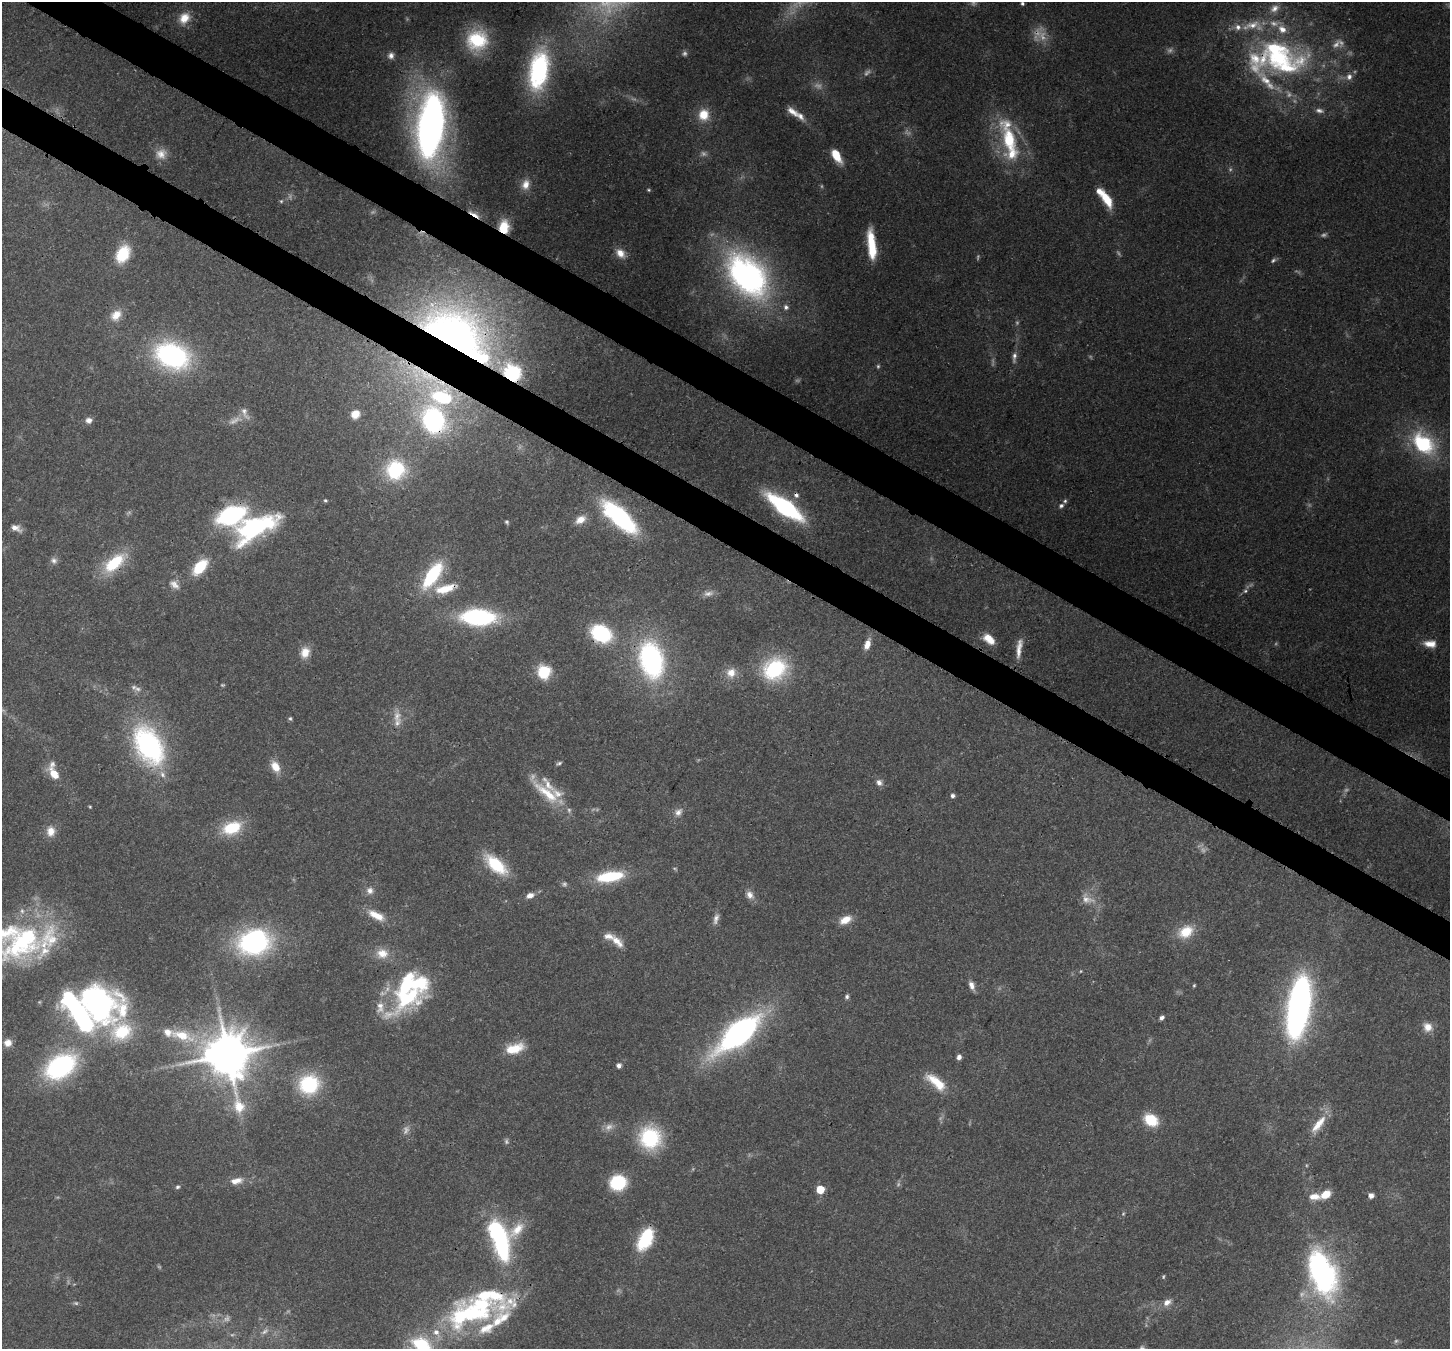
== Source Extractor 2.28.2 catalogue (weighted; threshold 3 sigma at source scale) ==
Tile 11 of 4 x 4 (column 3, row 3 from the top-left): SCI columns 2973-4420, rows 1710-3056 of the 5939 x 6045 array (HDU 1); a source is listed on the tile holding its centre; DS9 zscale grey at full resolution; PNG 1452 x 1351 px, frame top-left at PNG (2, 2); no overlay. Shown black and unused: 6% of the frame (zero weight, under 3 of 4 exposures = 8% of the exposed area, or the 3 px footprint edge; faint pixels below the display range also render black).
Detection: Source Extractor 2.28.2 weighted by HDU 2 'WHT'; one run over the whole footprint, this tile lists its part. Background 0.0922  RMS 0.0037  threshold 0.0165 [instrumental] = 3 sigma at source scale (4.5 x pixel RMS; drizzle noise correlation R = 1.50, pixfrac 1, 0.0396/0.0396 arcsec/px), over >= 5 px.
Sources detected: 212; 46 too faint to see at this stretch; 2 inside a brighter object's white glare — not listed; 33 inside a brighter listed object's ellipse — not listed separately; the other 131 listed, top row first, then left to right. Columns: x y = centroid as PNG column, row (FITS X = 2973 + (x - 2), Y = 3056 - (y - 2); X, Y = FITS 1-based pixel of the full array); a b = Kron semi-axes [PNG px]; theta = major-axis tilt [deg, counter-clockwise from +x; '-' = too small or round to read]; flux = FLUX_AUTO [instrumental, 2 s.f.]
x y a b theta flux
1022 3 4 4 - 0.76
1275 8 15 10 39 3.7
184 18 15 12 51 5.8
477 40 23 21 16 25
1277 54 80 43 -17 87
391 56 9 8 - 2
539 70 49 23 81 49
1319 111 13 7 -9 1.9
793 112 18 8 -37 3.7
704 115 13 12 - 8
431 126 51 21 84 220
1009 140 43 19 -74 26
161 154 15 14 - 4.3
836 155 13 7 -59 9.5
525 185 15 11 75 4.1
648 190 5 4 - 0.5
1107 199 21 8 -58 9.2
281 201 5 5 - 0.63
474 214 18 4 -31 3.4
504 227 12 9 90 8.3
871 244 31 8 -84 14
620 253 13 10 -46 3.9
123 254 18 12 62 13
1273 260 8 5 38 0.9
747 275 59 37 -49 120
116 315 16 12 44 5.3
455 334 81 48 -32 240
172 356 40 28 -22 62
1014 357 16 6 84 2.1
878 366 6 5 - 0.63
430 376 26 13 -41 13
245 413 21 8 -64 2.8
355 414 9 8 - 4.8
89 420 8 7 - 2
433 420 28 23 -67 60
1423 443 27 18 -42 34
395 470 22 22 - 28
796 495 7 6 - 1.4
325 500 5 4 - 0.59
1061 506 7 6 - 1
785 507 31 11 -36 63
231 515 40 16 -1 66
620 517 31 12 -43 70
580 520 14 9 31 3.9
507 522 6 4 -60 0.65
16 528 13 7 -22 2.9
256 529 54 21 31 41
54 561 9 9 - 1.7
114 563 32 15 39 19
200 567 15 9 48 17
432 575 31 13 56 29
174 584 16 10 -39 3.1
445 589 32 11 14 10
1245 591 7 5 32 0.9
708 593 15 8 8 2.3
478 617 31 15 -2 52
601 633 18 14 -29 34
989 639 15 8 -39 5.5
867 644 13 6 70 3.8
1430 644 16 9 -4 4.3
1019 648 27 7 82 4.3
305 652 14 11 72 5.1
651 660 35 23 -77 75
775 669 24 20 37 37
544 672 6 6 - 60
731 673 14 13 - 5.2
397 716 19 11 89 4.7
290 719 6 5 - 0.65
149 745 42 25 -62 75
559 763 8 4 25 0.77
275 767 15 10 -60 5.1
54 774 12 7 -51 7.6
879 782 9 8 - 1.9
547 793 46 12 -40 14
953 796 4 4 - 1.3
90 807 3 3 - 0.4
678 812 12 10 37 2.6
232 828 22 14 21 16
51 831 14 11 90 4.3
496 865 25 12 -41 21
610 876 25 10 9 25
370 890 10 10 - 2.4
530 895 8 6 22 2.7
750 895 12 9 -56 2.7
1087 899 22 13 -24 5.1
376 915 24 9 -27 6.8
716 919 15 7 74 2.1
845 920 15 8 25 5.2
1186 932 20 14 27 9.7
25 939 85 34 43 59
617 941 20 9 -45 4.4
254 942 30 22 11 74
382 953 17 14 -6 5.7
972 985 11 6 -67 2.5
1194 985 4 3 - 0.44
847 997 7 5 71 0.95
408 998 57 24 36 40
97 1003 53 40 -28 100
1298 1007 53 18 81 160
1162 1018 5 4 - 1.4
1428 1027 12 10 -44 4
739 1033 37 15 40 140
181 1035 34 13 -15 12
8 1043 10 9 - 3.4
514 1049 21 10 16 11
227 1055 17 15 -84 1600
959 1057 6 5 - 1.7
60 1066 27 18 32 70
619 1066 5 5 - 1.8
936 1082 28 10 -39 10
309 1084 21 19 30 30
1151 1120 14 11 -30 12
1318 1124 31 10 53 7.3
609 1127 13 10 27 2.7
650 1138 21 20 - 34
236 1181 18 9 11 4.3
618 1182 12 10 18 31
177 1187 6 5 - 0.74
820 1189 5 5 - 11
1325 1194 12 8 35 5.6
1371 1195 5 5 - 2.4
1314 1196 16 9 0 4.1
517 1229 27 13 46 7.9
499 1239 35 13 -72 77
645 1239 23 12 62 23
1322 1272 52 27 -70 89
1167 1302 11 8 31 2.9
472 1313 69 22 1 41
265 1331 11 7 39 1.8
436 1332 13 9 -58 3.5
421 1344 25 17 -22 21
Overlapping masked pixels (flux is a lower limit): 12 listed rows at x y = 1277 54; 474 214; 504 227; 747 275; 455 334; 430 376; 433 420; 796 495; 785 507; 114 563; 445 589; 601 633
Isophote crosses this tile's border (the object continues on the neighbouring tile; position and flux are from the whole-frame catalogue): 2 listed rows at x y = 25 939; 421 1344